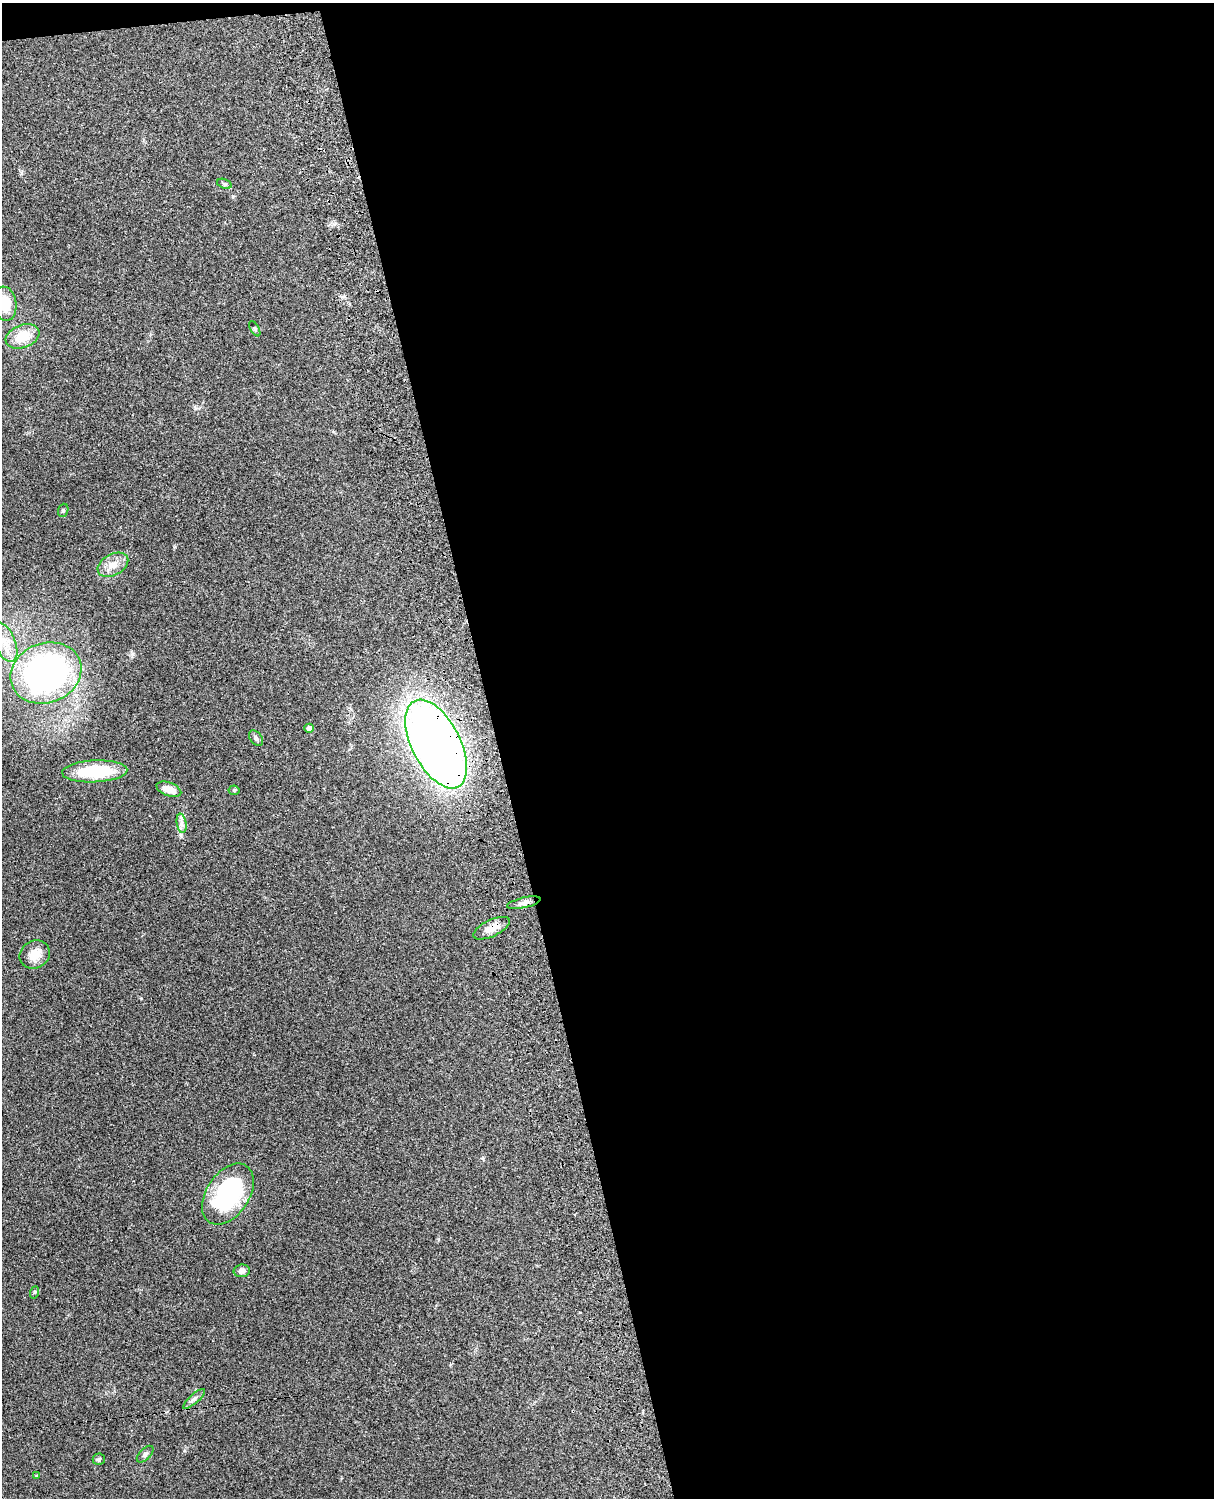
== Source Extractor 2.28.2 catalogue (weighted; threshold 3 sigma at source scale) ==
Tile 4 of 4 x 3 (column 4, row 1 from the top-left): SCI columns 3756-4967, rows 3155-4650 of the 5088 x 4927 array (HDU 1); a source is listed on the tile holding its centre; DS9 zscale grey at full resolution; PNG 1216 x 1500 px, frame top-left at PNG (2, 3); each listed source drawn as its Kron ellipse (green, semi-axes under 4 px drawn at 4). Shown black and unused: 60% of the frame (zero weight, under 3 of 4 exposures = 6% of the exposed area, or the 3 px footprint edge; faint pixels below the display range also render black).
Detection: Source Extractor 2.28.2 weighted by HDU 2 'WHT'; one run over the whole footprint, this tile lists its part. Background 0.208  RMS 0.0082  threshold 0.037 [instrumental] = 3 sigma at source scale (4.5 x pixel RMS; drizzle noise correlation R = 1.50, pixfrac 1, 0.05/0.05 arcsec/px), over >= 5 px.
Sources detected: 25; all 25 listed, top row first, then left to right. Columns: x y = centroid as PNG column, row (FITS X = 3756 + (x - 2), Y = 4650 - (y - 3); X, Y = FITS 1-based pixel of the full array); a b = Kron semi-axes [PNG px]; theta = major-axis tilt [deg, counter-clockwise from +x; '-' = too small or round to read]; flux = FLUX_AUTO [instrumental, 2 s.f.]
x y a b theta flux
224 184 7 4 -20 1.4
5 304 17 11 -81 21
255 329 8 3 -61 1.1
22 336 17 11 21 20
63 510 7 5 70 1.3
113 565 16 10 29 8.9
5 642 21 10 -67 12
46 673 36 30 21 250
309 728 4 4 - 5.1
256 738 9 5 -50 2.2
436 744 48 24 -63 770
95 771 32 11 3 45
169 789 13 6 -20 9.2
234 790 5 5 - 1.1
182 823 10 4 -81 3
524 903 17 5 13 3.6
492 928 20 8 25 9
35 955 16 13 32 10
228 1194 34 21 56 100
242 1271 8 6 9 3.1
35 1292 6 4 70 1.1
194 1399 14 4 42 2.7
145 1454 10 5 45 2.2
99 1459 6 5 - 1.6
37 1476 4 3 - 1.1
Overlapping masked pixels (flux is a lower limit): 2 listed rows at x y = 436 744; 492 928
Isophote crosses this tile's border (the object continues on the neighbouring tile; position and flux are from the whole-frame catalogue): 1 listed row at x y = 5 304